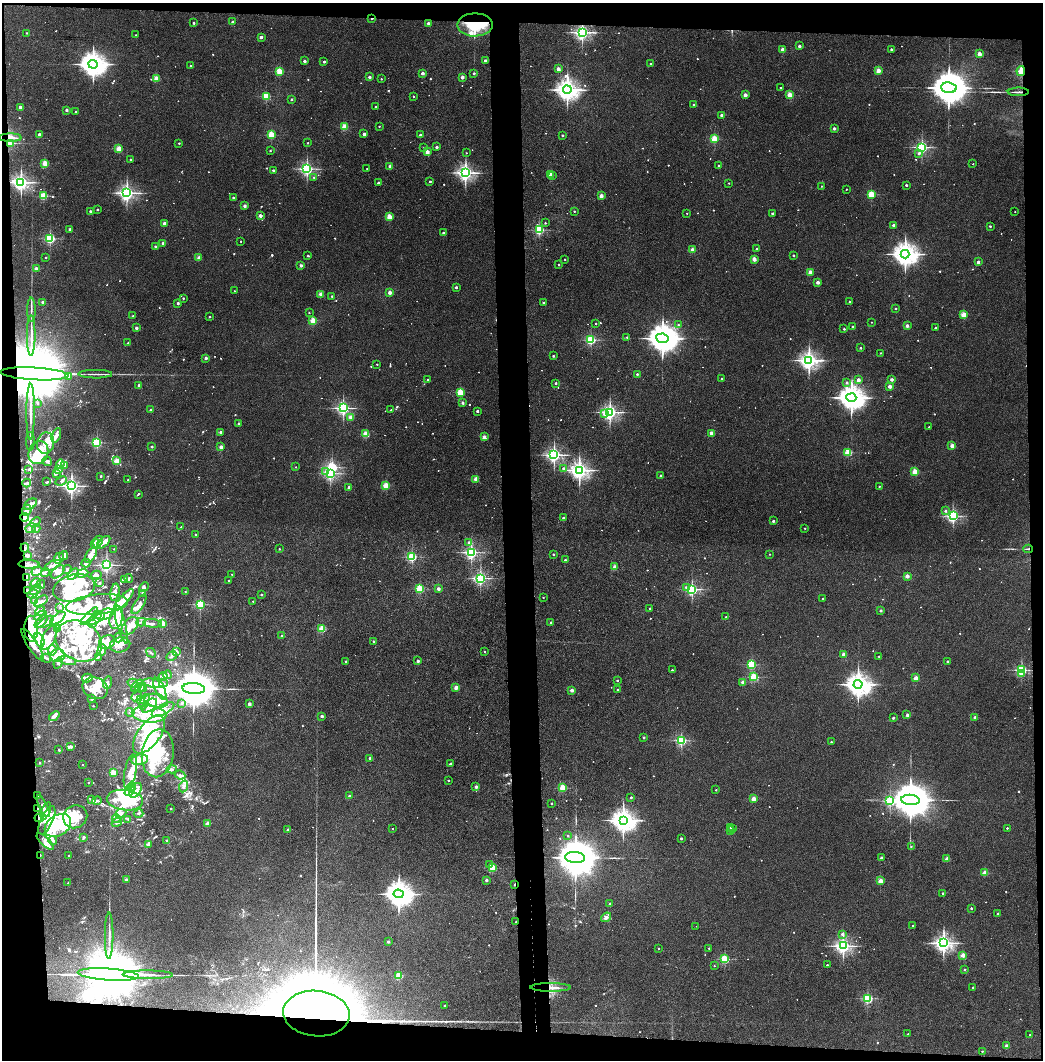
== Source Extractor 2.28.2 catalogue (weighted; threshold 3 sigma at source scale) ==
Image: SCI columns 80-4243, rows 5-4236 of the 4321 x 4242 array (HDU 1 of 3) = the unmasked area's bounding box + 8 px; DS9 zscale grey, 4 x 4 block average (1 PNG px = mean of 4 x 4 image px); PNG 1045 x 1062 px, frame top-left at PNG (2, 3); each listed source drawn as its Kron ellipse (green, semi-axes under 4 px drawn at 4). Shown black and unused: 11% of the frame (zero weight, under 3 of 4 exposures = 6% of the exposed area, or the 3 px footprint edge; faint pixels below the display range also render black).
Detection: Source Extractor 2.28.2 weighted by HDU 2 'WHT'. Background 0.0881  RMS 0.0057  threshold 0.0255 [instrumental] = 3 sigma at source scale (4.5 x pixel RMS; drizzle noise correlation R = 1.50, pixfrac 1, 0.05/0.05 arcsec/px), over >= 5 px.
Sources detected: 1365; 26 too faint to see at this stretch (4 x 4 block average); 39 inside a brighter object's white glare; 10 cosmic-ray / hot-pixel residue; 1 long thin detection or spike segment (spike, bleed or trail) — neither listed nor drawn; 39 coinciding with a brighter row at this scale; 283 inside a brighter listed object's ellipse — not listed separately; of the other 967, all 500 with FLUX_AUTO >= 4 (the completeness limit of this list) listed and drawn (467 fainter detections not listed), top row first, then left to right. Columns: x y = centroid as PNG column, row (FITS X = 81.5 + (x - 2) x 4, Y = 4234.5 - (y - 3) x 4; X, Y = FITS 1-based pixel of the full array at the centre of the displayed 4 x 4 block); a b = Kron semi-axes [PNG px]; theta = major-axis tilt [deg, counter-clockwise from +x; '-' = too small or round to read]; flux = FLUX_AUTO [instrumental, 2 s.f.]
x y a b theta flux
372 19 2 2 - 7.3
232 22 2 2 - 20
193 23 2 2 - 13
428 23 2 2 - 19
475 25 18 11 0 170
582 32 2 2 - 1200
27 33 2 2 - 6
136 35 2 2 - 5.2
261 37 2 2 - 36
799 46 2 2 - 23
891 49 2 2 - 13
782 50 2 2 - 70
979 54 2 2 - 79
485 60 2 2 - 20
304 61 2 2 - 29
324 62 2 2 - 18
650 63 2 2 - 6.9
93 64 5 4 - 4900
190 66 2 2 - 4.3
558 69 2 2 - 54
280 71 2 2 - 220
878 71 2 2 - 96
1021 71 5 3 - 34
422 73 2 2 - 28
474 73 2 2 - 15
369 77 2 2 - 24
462 77 2 2 - 50
156 78 2 2 - 100
381 79 2 2 - 6.6
780 88 2 2 - 4.3
949 88 8 5 -4 13000
567 90 4 4 - 3200
1018 92 11 2 0 12
745 95 2 2 - 52
790 95 2 2 - 150
266 96 2 2 - 260
414 96 2 2 - 4.7
292 99 2 2 - 16
694 105 2 2 - 12
20 107 2 2 - 32
376 107 2 2 - 9.2
66 110 2 2 - 24
76 112 2 2 - 11
722 115 2 2 - 33
379 126 2 2 - 4.7
345 127 2 2 - 160
834 128 2 2 - 25
39 134 2 2 - 21
364 134 2 2 - 35
271 135 2 2 - 260
420 135 2 2 - 23
562 135 2 2 - 12
11 138 11 3 0 20
714 139 2 2 - 220
11 143 4 2 - 4.7
179 143 2 2 - 8.5
308 143 2 2 - 6.2
437 147 2 2 - 24
922 147 2 2 - 830
119 148 2 2 - 150
424 148 2 2 - 7.5
270 151 2 2 - 5.9
427 152 2 2 - 70
466 153 2 2 - 4.5
919 153 2 2 - 6.9
130 159 2 2 - 7.8
45 163 2 2 - 170
973 164 2 2 - 4.6
390 166 2 2 - 51
718 166 2 2 - 8.9
307 169 2 2 - 750
367 169 2 2 - 4.3
273 170 2 2 - 13
465 173 3 2 - 1700
550 174 2 2 - 39
552 176 2 2 - 5.2
314 177 2 2 - 4.7
430 181 2 2 - 5.4
21 182 3 2 - 1800
378 183 2 2 - 14
729 183 2 2 - 5.3
906 185 2 2 - 15
821 186 2 2 - 4.9
846 189 2 2 - 5.7
127 193 3 2 - 1500
871 194 2 2 - 220
43 196 2 2 - 210
601 196 2 2 - 59
233 198 2 2 - 16
245 206 2 2 - 36
97 209 2 2 - 10
90 211 2 2 - 18
574 211 2 2 - 6.6
1015 212 2 2 - 4.2
687 213 2 2 - 4.3
772 213 2 2 - 13
260 216 4 3 - 13
389 217 2 2 - 140
164 223 2 2 - 44
545 223 2 2 - 5.7
893 225 2 2 - 20
990 226 2 2 - 10
70 229 2 2 - 18
539 230 2 2 - 480
444 233 2 2 - 29
50 239 2 2 - 440
241 241 2 2 - 4.2
163 243 2 2 - 21
155 246 2 2 - 15
757 249 2 2 - 11
692 250 2 2 - 85
905 254 4 3 - 4300
793 255 2 2 - 11
308 256 2 2 - 9.9
46 258 2 2 - 5.3
199 258 2 2 - 59
565 259 2 2 - 5.9
754 259 2 2 - 80
978 262 2 2 - 32
301 265 2 2 - 30
559 265 2 2 - 7.8
36 269 2 2 - 52
810 272 2 2 - 83
818 282 2 2 - 42
456 287 2 2 - 20
234 291 2 2 - 6
390 292 2 2 - 53
321 294 2 2 - 66
332 296 2 2 - 8.6
183 298 2 2 - 8.7
849 301 2 2 - 4.6
43 302 2 2 - 34
543 302 2 2 - 9.1
178 303 2 2 - 22
896 309 2 2 - 5.3
31 310 12 2 90 9.5
309 313 2 2 - 5.2
964 314 2 2 - 130
133 316 2 2 - 14
210 317 2 2 - 5.5
313 320 2 2 - 160
871 322 2 2 - 4.6
596 323 2 2 - 6.9
678 325 2 2 - 4.7
907 326 2 2 - 36
853 327 2 2 - 15
136 328 2 2 - 33
935 328 2 2 - 10
844 329 2 2 - 13
31 336 20 2 90 32
627 337 2 2 - 6
662 338 6 5 - 8200
591 340 2 2 - 460
128 343 2 2 - 5.7
860 348 2 2 - 12
880 353 2 2 - 5.3
553 356 2 2 - 12
206 358 2 2 - 30
809 360 3 3 - 2100
377 364 2 2 - 5.5
34 374 34 6 -3 120000
95 374 17 2 -1 13
637 374 2 2 - 13
69 376 2 2 - 14
722 378 2 2 - 7.8
892 379 2 2 - 32
428 380 2 2 - 6.8
858 380 2 2 - 56
847 382 2 2 - 12
556 383 2 2 - 13
139 385 2 2 - 30
890 386 2 2 - 54
460 392 2 2 - 240
851 398 5 4 - 5200
37 403 2 2 - 14
463 403 2 2 - 22
343 408 2 2 - 980
150 410 2 2 - 12
391 410 3 2 - 4.8
477 411 2 2 - 16
31 412 28 2 90 45
610 412 2 2 - 1400
605 413 3 2 - 29
350 417 2 2 - 53
238 424 2 2 - 21
929 427 2 2 - 4.1
220 432 2 2 - 23
711 433 2 2 - 71
366 434 2 2 - 170
56 435 8 3 71 20
484 437 2 2 - 70
30 441 9 2 -90 7.6
97 442 2 2 - 470
46 443 11 8 79 45
952 446 2 2 - 70
152 447 2 2 - 18
221 447 2 2 - 58
38 452 12 9 68 150
848 452 2 2 - 220
554 455 2 2 - 1400
47 461 5 2 - 5.8
117 461 2 2 - 150
60 464 5 2 - 6.1
64 465 4 3 - 7.8
296 467 2 2 - 5.4
28 469 3 2 - 4.7
59 469 4 3 - 7.5
564 469 2 2 - 30
579 470 3 3 - 2300
325 472 3 3 - 18
915 472 2 2 - 150
330 473 2 2 - 760
56 474 4 2 - 5
101 476 2 2 - 15
660 476 2 2 - 15
476 479 2 2 - 92
128 480 2 2 - 5.1
61 481 6 2 22 8.4
47 482 4 2 - 4.4
27 483 4 2 - 7.1
71 486 2 2 - 1500
386 486 2 2 - 210
879 486 2 2 - 5.7
349 487 2 2 - 31
138 494 3 2 - 4.5
30 504 7 4 36 17
27 510 5 4 - 13
945 511 2 2 - 10
953 516 2 2 - 670
24 517 4 3 - 12
563 518 2 2 - 15
773 521 2 2 - 18
35 522 6 3 39 12
181 527 2 2 - 6
31 528 5 3 - 10
36 528 4 3 - 6.6
805 528 2 2 - 5
196 535 2 2 - 12
98 542 6 2 64 15
104 542 8 4 44 22
469 542 2 2 - 10
95 544 5 3 - 18
25 548 4 2 - 4
114 549 2 2 - 5.3
279 549 2 2 - 6.4
1028 549 5 2 - 4.9
471 552 2 2 - 950
553 554 2 2 - 8.1
769 554 2 2 - 5.6
64 555 4 4 - 21
91 555 8 4 56 24
27 556 4 2 - 5.6
412 557 2 2 - 480
59 558 6 4 50 27
565 560 2 2 - 13
86 563 4 3 - 10
29 564 10 3 -1 14
106 565 2 2 - 1000
53 566 9 3 26 12
614 567 2 2 - 34
67 569 4 2 - 5.9
37 571 5 3 - 13
45 572 4 3 - 7.8
58 572 8 5 43 25
82 573 6 3 11 11
73 574 7 2 47 31
232 574 2 2 - 4.3
96 575 5 2 - 9.9
907 576 2 2 - 58
26 578 3 2 - 5.9
480 578 2 2 - 950
129 579 4 2 - 5.5
125 580 4 3 - 12
228 580 2 2 - 5.9
36 583 5 2 - 5.7
99 583 2 2 - 6.4
41 584 5 2 - 4.6
144 587 5 4 - 11
686 587 2 2 - 6.7
74 588 21 13 14 210
420 589 2 2 - 310
438 589 2 2 - 37
692 589 2 2 - 790
35 590 7 2 35 7.8
27 591 3 2 - 8.5
185 591 2 2 - 5.6
115 592 9 4 79 17
33 594 5 3 - 8.4
142 594 3 2 - 6.4
261 595 2 2 - 14
543 597 2 2 - 6
823 599 2 2 - 8.9
35 600 4 2 - 4
124 600 13 3 47 130
41 601 8 4 31 13
253 601 2 2 - 4.7
139 604 11 4 56 19
200 604 2 2 - 470
97 605 31 10 6 100
60 607 2 2 - 18
650 609 2 2 - 6.7
40 611 5 4 - 17
881 611 2 2 - 18
105 614 9 5 20 120
97 615 2 2 - 250
40 616 7 2 29 11
89 616 11 4 46 27
726 617 2 2 - 6.7
58 618 9 4 38 27
116 618 11 6 77 62
96 619 10 4 27 43
41 622 8 2 44 27
46 622 9 2 32 16
141 622 5 2 - 5.9
152 623 9 3 -5 14
551 623 2 2 - 13
93 624 4 2 - 4.7
121 624 20 4 -75 29
162 624 2 2 - 190
130 626 10 6 49 39
31 629 13 7 -89 110
58 629 3 3 - 4.8
322 629 2 2 - 190
281 636 2 2 - 13
49 637 13 6 62 65
118 638 4 4 - 13
39 640 7 4 -66 27
79 641 24 19 -28 190
373 641 2 2 - 9
107 642 8 6 28 40
32 645 18 5 -57 34
120 645 10 7 15 33
52 650 5 4 - 11
102 650 6 2 68 7.5
177 651 4 2 - 4.3
484 652 2 2 - 7
151 653 5 2 - 5.2
843 654 2 2 - 63
58 656 7 6 - 30
172 656 6 3 28 8.3
879 656 2 2 - 5.2
98 657 3 2 - 4.3
46 658 5 2 - 5.8
68 660 8 4 -14 20
346 661 2 2 - 6.9
418 661 2 2 - 22
947 661 2 2 - 8.1
58 663 5 3 - 6.9
752 664 2 2 - 280
672 670 2 2 - 7.5
1021 670 2 2 - 570
1021 673 2 2 - 26
168 675 4 2 - 4.5
163 676 4 3 - 9
754 677 2 2 - 300
87 678 5 3 - 23
916 678 2 2 - 74
617 680 2 2 - 10
743 682 2 2 - 57
107 683 6 3 72 7.7
133 683 5 4 - 8.4
154 683 10 4 -14 29
163 683 4 2 - 4.1
858 684 4 3 - 4300
137 686 7 3 43 11
456 687 2 2 - 59
95 688 13 10 -25 68
140 688 5 2 - 5
143 688 4 3 - 6.2
160 689 12 5 -66 27
194 689 11 5 -4 21000
617 689 2 2 - 7.8
572 690 2 2 - 44
136 696 6 3 40 6.7
92 699 2 2 - 31
141 700 3 2 - 5.4
156 701 12 6 -13 42
144 702 8 3 68 18
181 703 2 2 - 16
249 704 2 2 - 40
93 706 2 2 - 7.7
149 706 9 5 40 27
163 710 12 5 28 40
130 712 4 2 - 4.9
149 714 17 8 -4 77
907 715 2 2 - 27
54 716 6 3 41 22
322 716 2 2 - 31
975 717 2 2 - 27
893 718 2 2 - 16
149 734 22 11 53 190
643 737 2 2 - 12
681 740 2 2 - 560
831 742 2 2 - 7
71 747 3 2 - 6.5
59 750 2 2 - 15
158 753 24 16 82 450
370 758 2 2 - 24
140 760 8 5 9 33
39 763 2 2 - 6.3
450 764 2 2 - 13
82 765 2 2 - 7.6
172 769 5 3 - 6
130 772 18 5 79 54
113 773 2 2 - 180
180 775 5 4 - 8.8
448 780 2 2 - 6.7
88 782 2 2 - 6.8
132 786 4 2 - 6.4
184 786 6 3 67 9.9
476 787 2 2 - 35
563 788 2 2 - 220
136 790 8 5 60 23
716 790 2 2 - 6.1
130 791 6 3 44 11
37 796 3 2 - 4.2
349 796 2 2 - 24
631 797 2 2 - 12
753 799 2 2 - 99
92 800 3 2 - 6.7
125 800 18 10 -6 120
910 800 9 5 -4 18000
97 801 5 2 - 4.9
890 801 2 2 - 520
551 803 2 2 - 9.2
43 806 12 3 -64 17
38 808 3 2 - 5.2
171 809 2 2 - 9.9
46 811 9 4 69 20
121 813 6 4 26 19
139 813 5 2 - 5.7
75 817 12 11 - 110
39 818 5 3 - 12
116 819 4 2 - 4.9
128 819 2 2 - 13
47 820 15 6 64 40
623 820 4 3 - 4000
117 822 5 3 - 7.2
208 823 2 2 - 66
58 825 14 10 33 160
731 828 2 2 - 10
1007 828 2 2 - 7
392 829 2 2 - 4.7
733 829 2 2 - 5
288 830 2 2 - 27
730 830 2 2 - 8.5
567 835 2 2 - 4.2
84 838 4 2 - 6.9
681 838 2 2 - 17
53 840 4 3 - 6.3
167 840 2 2 - 16
45 841 11 4 -45 16
148 845 4 2 - 5.2
911 846 2 2 - 4.7
40 855 2 2 - 6.2
68 856 2 2 - 4.8
575 857 10 5 -5 22000
882 858 2 2 - 34
947 859 2 2 - 66
490 865 2 2 - 8.9
492 868 2 2 - 220
985 873 2 2 - 110
126 880 2 2 - 18
486 880 2 2 - 30
880 881 2 2 - 110
68 883 2 2 - 5.3
514 885 2 2 - 13
943 893 2 2 - 13
398 894 5 4 - 5500
610 904 2 2 - 11
971 908 2 2 - 12
997 913 2 2 - 5.5
606 917 5 3 - 13
516 922 2 2 - 7.5
696 926 2 2 - 4
913 926 2 2 - 4.9
842 934 2 2 - 24
109 936 23 2 90 24
388 942 2 2 - 19
943 943 3 3 - 2000
843 946 3 2 - 1500
658 948 2 2 - 4.5
709 948 2 2 - 9.5
963 955 2 2 - 93
725 959 2 2 - 360
827 965 2 2 - 12
714 966 2 2 - 4.6
964 970 2 2 - 8.4
108 975 31 6 -4 96000
148 975 25 2 -1 32
399 976 2 2 - 190
551 987 20 2 0 20
973 987 2 2 - 8.3
867 998 2 2 - 500
445 1006 2 2 - 13
316 1014 33 23 -6 20000
908 1034 2 2 - 5.2
1030 1035 2 2 - 4.2
1006 1046 2 2 - 32
982 1051 2 2 - 6.6
Overlapping masked pixels (flux is a lower limit): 22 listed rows (the first 20) at x y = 372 19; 475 25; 582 32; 1021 71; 1018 92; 11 138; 34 374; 38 452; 24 517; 25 548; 1028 549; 26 578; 27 591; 31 629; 32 645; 37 796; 38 808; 39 818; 40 855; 514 885
Diffuse or blended objects may show on this block-average render without a row.